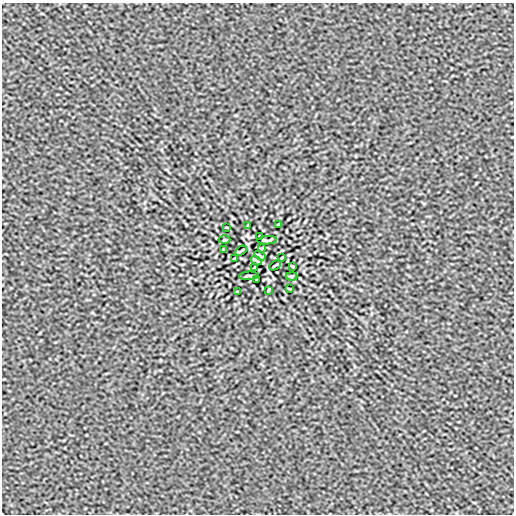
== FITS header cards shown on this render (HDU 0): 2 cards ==
NAXIS1  =                  512
NAXIS2  =                  512

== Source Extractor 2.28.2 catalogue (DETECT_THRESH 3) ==
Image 512 x 512 px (HDU 0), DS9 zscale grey, 1 PNG px = 1 image px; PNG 516 x 516 px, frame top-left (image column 1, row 512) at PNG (2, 3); each listed source drawn as its Kron ellipse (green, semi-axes under 4 px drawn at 4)
Background 6.26e-08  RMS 6.5e-06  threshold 1.94e-05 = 3 sigma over >= 5 px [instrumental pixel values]
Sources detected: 22; all 22 listed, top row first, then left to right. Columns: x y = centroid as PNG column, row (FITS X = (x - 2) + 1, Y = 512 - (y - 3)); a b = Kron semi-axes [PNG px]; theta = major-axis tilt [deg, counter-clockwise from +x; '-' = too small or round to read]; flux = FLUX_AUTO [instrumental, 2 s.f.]
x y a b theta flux
279 224 4 2 - 4.5e-04
248 226 4 2 - 4.1e-04
227 227 3 2 - 3.0e-04
260 236 3 2 - 3.7e-04
225 240 6 3 0 3.7e-04
267 240 10 3 3 8.0e-04
261 248 4 2 - 4.1e-04
224 250 3 2 - 3.8e-04
241 251 6 2 31 6.0e-04
260 256 6 2 -34 6.8e-04
282 257 3 2 - 3.1e-04
234 259 3 2 - 3.1e-04
256 260 6 2 -34 6.8e-04
275 265 6 2 31 6.0e-04
292 266 3 2 - 3.8e-04
255 268 4 2 - 4.1e-04
249 276 10 3 3 8.0e-04
291 276 6 3 0 3.7e-04
256 280 3 2 - 3.7e-04
289 289 3 2 - 3.0e-04
268 290 4 2 - 4.1e-04
237 292 4 2 - 4.5e-04